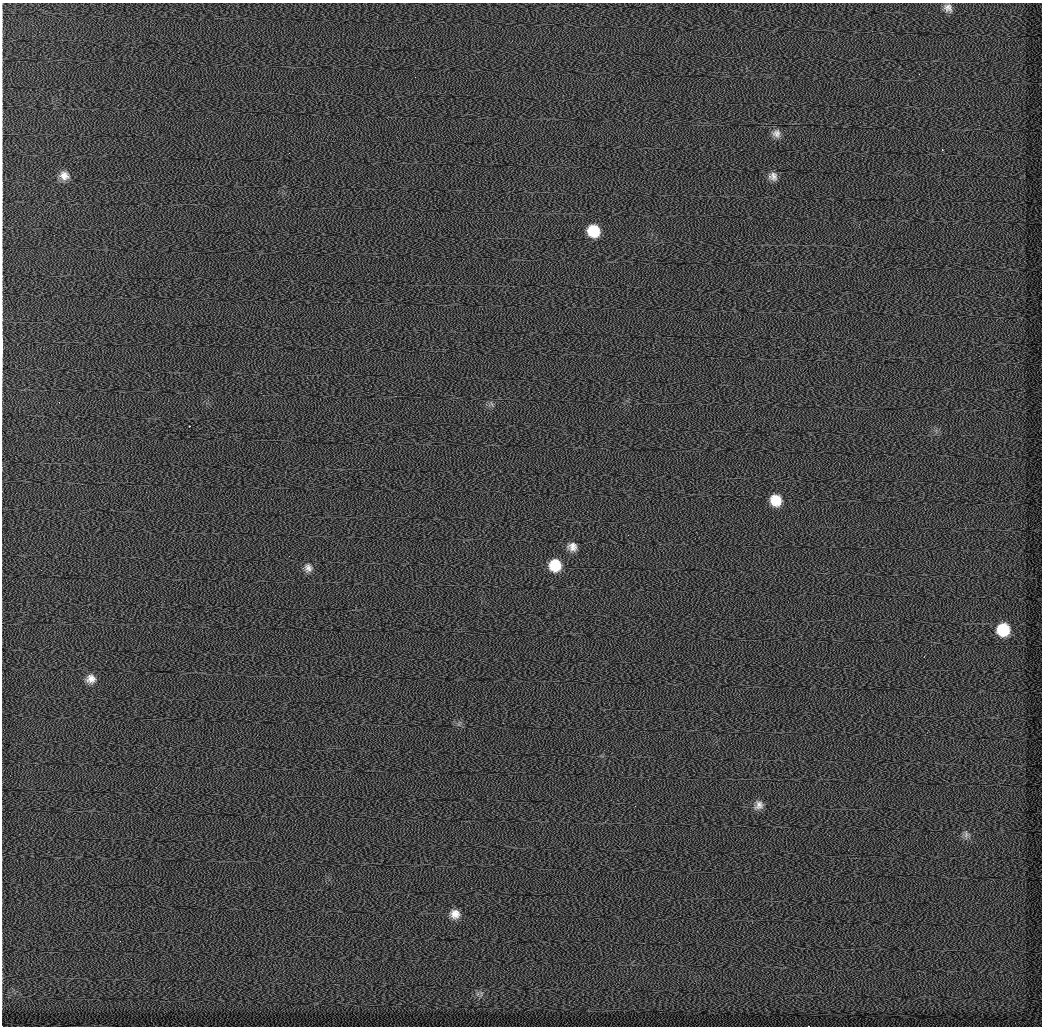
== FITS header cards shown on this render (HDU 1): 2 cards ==
NAXIS1  =                 2080 / [pixels]
NAXIS2  =                 2048 / [pixels]

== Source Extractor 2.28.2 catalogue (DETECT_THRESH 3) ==
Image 2080 x 2048 px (HDU 1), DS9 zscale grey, zoomed out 1/2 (1 PNG px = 2 x 2 image px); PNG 1044 x 1028 px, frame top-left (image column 1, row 2047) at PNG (2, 3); no overlay
Background 831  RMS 13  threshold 39.9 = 3 sigma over >= 5 px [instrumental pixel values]
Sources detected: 30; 8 cannot appear on this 1/2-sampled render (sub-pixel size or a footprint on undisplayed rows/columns) and are not listed; the other 22 listed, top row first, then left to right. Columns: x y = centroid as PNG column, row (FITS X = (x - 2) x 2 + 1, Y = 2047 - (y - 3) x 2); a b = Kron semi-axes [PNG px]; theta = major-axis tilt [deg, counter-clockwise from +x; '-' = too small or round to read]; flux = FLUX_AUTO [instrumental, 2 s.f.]
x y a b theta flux
948 7 12 9 -53 21000
415 77 2 1 - 860
776 133 12 11 - 23000
942 150 2 2 - 1600
64 176 13 11 -39 31000
773 176 13 10 -44 24000
594 231 12 11 - 100000
2 346 21 1 90 8400
492 405 6 3 82 5900
189 426 2 2 - 4100
936 430 5 2 - 2400
776 500 13 12 - 69000
572 547 12 12 - 29000
555 565 13 12 - 91000
308 568 12 11 - 23000
1003 630 13 12 - 120000
91 679 12 12 - 29000
759 805 12 11 - 25000
966 835 11 9 -22 16000
455 914 12 12 - 34000
481 995 10 6 -69 13000
808 1026 2 1 - 9400
At the frame edge (FLAGS 8, measured only in part): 2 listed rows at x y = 2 346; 808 1026
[8 sub-pixel or undisplayed-footprint detections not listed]